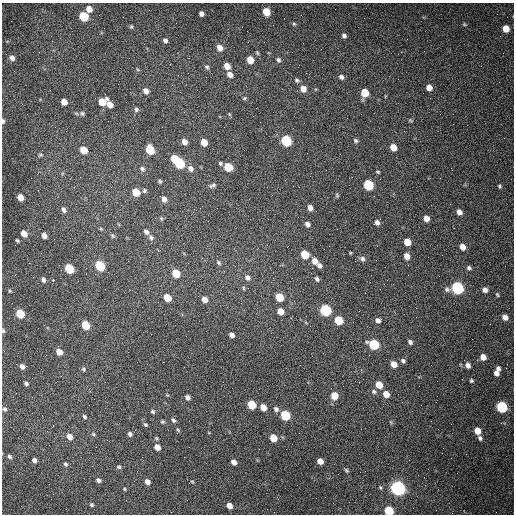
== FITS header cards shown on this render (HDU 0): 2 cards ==
NAXIS1  =                  512 /fastest changing axis
NAXIS2  =                  512 /next to fastest changing axis

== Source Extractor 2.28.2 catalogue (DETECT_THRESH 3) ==
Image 512 x 512 px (HDU 0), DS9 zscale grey, 1 PNG px = 1 image px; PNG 516 x 516 px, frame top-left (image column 1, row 512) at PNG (2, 3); no overlay
Background 1470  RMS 22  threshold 66.1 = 3 sigma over >= 5 px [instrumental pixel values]
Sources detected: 166; all 166 listed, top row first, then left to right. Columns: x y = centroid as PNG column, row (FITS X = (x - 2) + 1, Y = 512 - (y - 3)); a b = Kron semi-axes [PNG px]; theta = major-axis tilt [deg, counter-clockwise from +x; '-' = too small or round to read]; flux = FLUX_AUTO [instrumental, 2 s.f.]
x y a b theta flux
89 9 6 5 - 12000
266 12 6 5 - 30000
201 14 5 4 - 5700
84 16 6 5 - 78000
294 24 5 4 - 1800
464 24 5 5 - 1700
131 27 5 4 - 2000
506 28 6 5 - 18000
51 36 2 2 - 1300
344 36 6 5 - 3900
165 40 5 5 - 4000
220 48 7 6 - 11000
12 58 6 5 - 6100
250 60 6 5 - 21000
278 60 6 5 - 3500
227 66 6 5 - 14000
207 67 7 5 -59 3000
230 75 7 5 -37 9200
341 77 5 5 - 4600
297 80 7 5 -32 3100
429 87 6 5 - 12000
303 89 7 6 - 12000
146 91 6 5 - 7800
365 93 6 5 - 38000
105 94 2 2 - 750
244 98 6 4 21 2000
64 102 5 5 - 12000
102 102 6 6 - 30000
110 104 7 5 -60 13000
136 109 5 5 - 3100
82 113 7 6 - 3200
229 114 6 3 -71 1500
410 120 6 4 -31 1700
3 121 6 4 -84 3000
293 128 2 2 - 750
404 131 2 2 - 680
286 141 6 6 - 140000
355 141 6 5 - 2800
184 142 6 5 - 9700
204 142 6 5 - 20000
393 147 6 5 - 19000
84 150 6 5 - 28000
150 150 6 5 - 59000
40 155 6 5 - 2300
175 159 5 5 - 38000
180 163 6 6 - 98000
220 163 5 4 - 2400
228 167 6 5 - 46000
142 169 7 6 - 4600
191 169 8 7 - 6700
378 172 4 3 - 1800
160 181 4 4 - 2200
212 185 10 5 14 3600
368 185 6 6 - 110000
499 186 6 5 - 2300
299 187 2 2 - 910
144 191 6 5 - 2600
136 192 6 5 - 29000
337 195 5 4 - 1800
20 197 6 5 - 19000
164 199 6 5 - 8000
310 208 5 4 - 7900
64 210 7 5 -61 5200
459 212 6 5 - 8600
161 218 5 4 - 1800
426 218 6 5 - 11000
377 222 6 6 - 5400
307 224 6 5 - 5000
101 229 6 4 -18 1500
146 232 7 5 -52 5200
24 234 6 5 - 14000
44 235 5 4 - 9000
112 236 7 5 -55 2200
151 238 7 6 - 3900
17 241 4 3 - 2300
407 242 6 5 - 24000
462 247 6 5 - 10000
305 254 6 5 - 41000
407 256 7 6 - 11000
362 259 7 6 - 4200
315 261 7 6 - 11000
219 262 7 5 -47 2700
319 265 6 5 - 5100
100 266 6 5 - 87000
312 268 2 2 - 970
469 268 6 5 - 3500
69 269 6 5 - 74000
176 273 6 5 - 33000
247 277 7 6 - 5500
273 278 2 2 - 760
317 279 6 4 -51 3500
43 280 6 5 - 4300
53 280 3 2 - 9800
244 288 6 3 -81 1600
457 288 7 6 - 270000
485 290 7 6 - 5600
10 291 4 4 - 1600
497 295 6 4 -63 1900
279 297 6 5 - 40000
167 298 6 5 - 29000
204 299 6 5 - 10000
276 303 2 2 - 1300
325 310 6 6 - 190000
280 311 6 5 - 15000
20 314 6 5 - 57000
505 317 5 5 - 8200
339 320 6 5 - 48000
378 320 7 5 24 6900
85 325 6 5 - 48000
3 331 6 4 -90 2500
232 335 5 4 - 6900
410 342 6 5 - 4100
374 344 6 6 - 110000
59 352 5 4 - 15000
483 357 6 5 - 11000
403 361 6 5 - 3200
394 364 6 5 - 15000
468 365 6 5 - 7300
22 366 5 4 - 6300
498 368 5 5 - 4500
83 369 6 4 -51 2200
496 373 6 5 - 7200
471 381 5 5 - 2200
26 383 4 3 - 2900
379 385 6 5 - 25000
374 392 7 6 - 3700
386 394 6 5 - 15000
334 396 7 6 - 22000
187 397 5 4 - 5700
252 405 6 5 - 47000
263 407 6 5 - 16000
502 407 6 6 - 160000
5 409 5 5 - 2800
276 409 6 5 - 4400
153 411 5 4 - 2500
285 415 6 5 - 94000
85 417 6 4 -56 3000
173 420 7 5 -58 2900
189 421 2 2 - 640
162 422 5 5 - 2100
391 422 6 3 -71 1600
145 425 5 4 - 2200
178 430 6 4 -46 1900
477 431 6 5 - 19000
93 434 5 5 - 2200
130 434 5 5 - 3800
69 437 7 6 - 10000
273 438 6 5 - 27000
480 438 6 5 - 3900
157 447 6 5 - 12000
9 456 6 4 -45 3000
34 460 5 4 - 4300
320 461 5 5 - 13000
234 462 5 4 - 7800
65 464 6 5 - 3000
119 467 6 5 - 2500
346 470 7 4 -58 2300
98 480 5 5 - 4000
192 481 5 3 - 1400
147 482 5 4 - 7300
398 488 7 6 - 680000
124 489 4 4 - 1400
316 498 2 2 - 3500
92 505 5 5 - 2400
229 506 5 5 - 12000
389 511 6 5 - 84000
At the frame edge (FLAGS 8, measured only in part): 3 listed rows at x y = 3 121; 3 331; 389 511